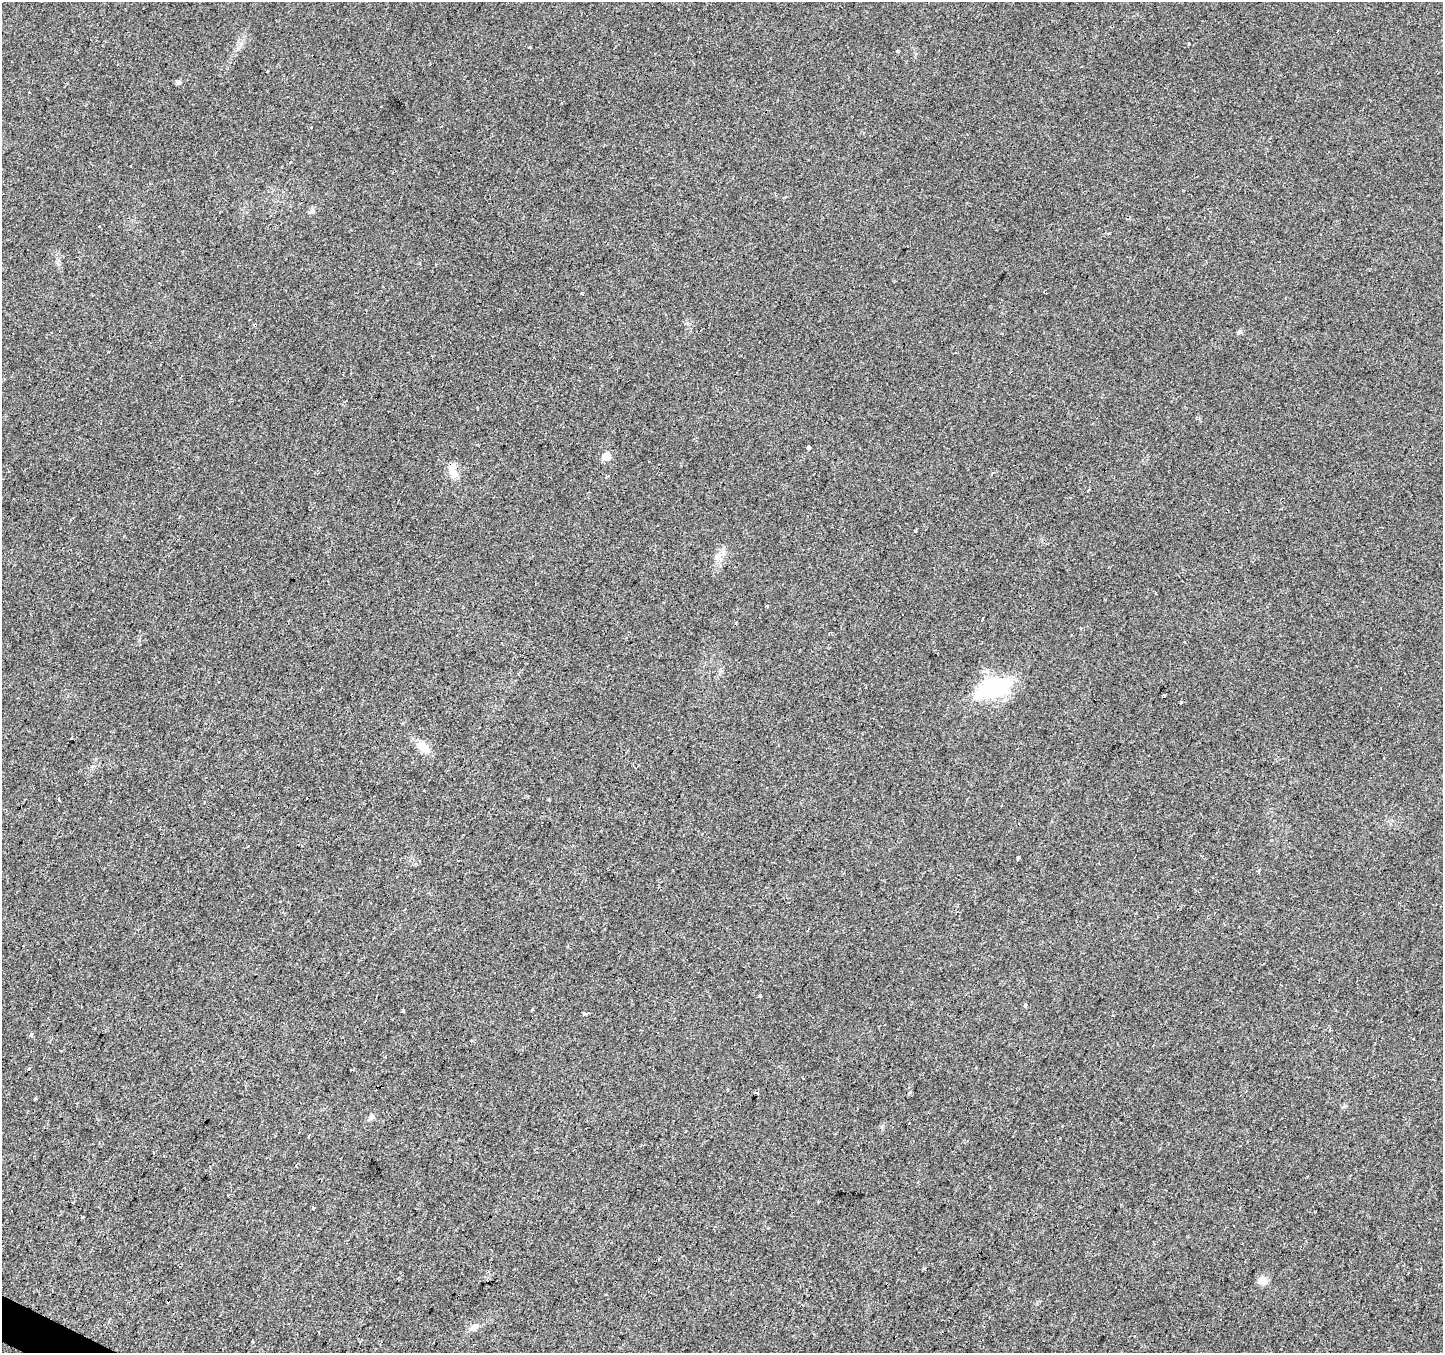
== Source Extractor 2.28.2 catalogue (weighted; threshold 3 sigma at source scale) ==
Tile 7 of 4 x 4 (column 3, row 2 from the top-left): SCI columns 2881-4321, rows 2901-4251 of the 5769 x 5864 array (HDU 1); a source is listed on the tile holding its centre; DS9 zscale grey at full resolution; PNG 1445 x 1355 px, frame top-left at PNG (2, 2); no overlay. Shown black and unused: <1% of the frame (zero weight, under 2 of 3 exposures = <1% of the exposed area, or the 3 px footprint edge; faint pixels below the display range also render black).
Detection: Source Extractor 2.28.2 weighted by HDU 2 'WHT'; one run over the whole footprint, this tile lists its part. Background 0.0299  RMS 0.0062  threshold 0.0278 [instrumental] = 3 sigma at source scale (4.5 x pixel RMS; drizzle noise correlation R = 1.50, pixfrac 1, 0.0396/0.0396 arcsec/px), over >= 5 px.
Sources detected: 78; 27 cosmic-ray / hot-pixel residue — not listed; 1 inside a brighter listed object's ellipse — not listed separately; the other 50 listed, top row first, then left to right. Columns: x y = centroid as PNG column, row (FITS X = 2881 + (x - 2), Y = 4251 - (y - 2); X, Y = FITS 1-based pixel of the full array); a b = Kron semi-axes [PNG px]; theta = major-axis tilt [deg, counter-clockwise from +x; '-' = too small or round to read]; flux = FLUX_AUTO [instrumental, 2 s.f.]
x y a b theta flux
1189 43 3 3 - 5.2
530 47 3 3 - 0.75
898 51 4 3 - 0.6
178 82 6 5 - 1.3
311 127 3 3 - 2.8
131 166 3 3 - 0.83
582 293 3 3 - 3.1
1240 332 6 4 -19 0.94
109 351 3 2 - 0.48
809 448 3 3 - 6.4
606 456 6 5 - 12
454 474 14 11 -60 5.4
916 531 3 3 - 1.4
1109 567 4 3 - 0.52
767 606 3 3 - 3.8
982 619 3 3 - 1.6
1185 642 3 2 - 0.68
993 688 33 17 16 56
1164 695 3 3 - 1.9
1181 702 3 3 - 0.83
423 747 18 11 -43 7.3
59 799 3 3 - 9.4
204 802 3 2 - 0.81
1002 805 2 2 - 0.56
248 846 3 2 - 0.96
1018 857 3 3 - 6.3
1099 864 3 2 - 0.48
464 929 3 2 - 0.92
760 996 3 3 - 4
1025 1006 4 3 - 10
403 1010 3 3 - 2.4
532 1010 3 3 - 3.3
584 1013 3 3 - 2.8
588 1013 4 3 - 9.4
1329 1030 4 2 - 0.49
32 1035 3 3 - 28
471 1041 3 3 - 4.3
29 1069 3 3 - 4.7
757 1093 5 3 - 0.75
36 1098 4 3 - 1.5
371 1117 8 6 22 1.5
909 1123 3 3 - 1.9
154 1153 3 3 - 2.8
314 1208 3 3 - 3.4
659 1259 3 2 - 0.65
924 1269 3 3 - 1.2
1262 1280 12 9 0 4.2
474 1327 13 8 24 3.4
319 1332 3 3 - 1.1
360 1341 4 3 - 0.98
Unlisted compact peaks at least as high as the median listed source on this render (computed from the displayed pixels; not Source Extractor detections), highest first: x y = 910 1092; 723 552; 881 1127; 313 211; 1344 1106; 82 1217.